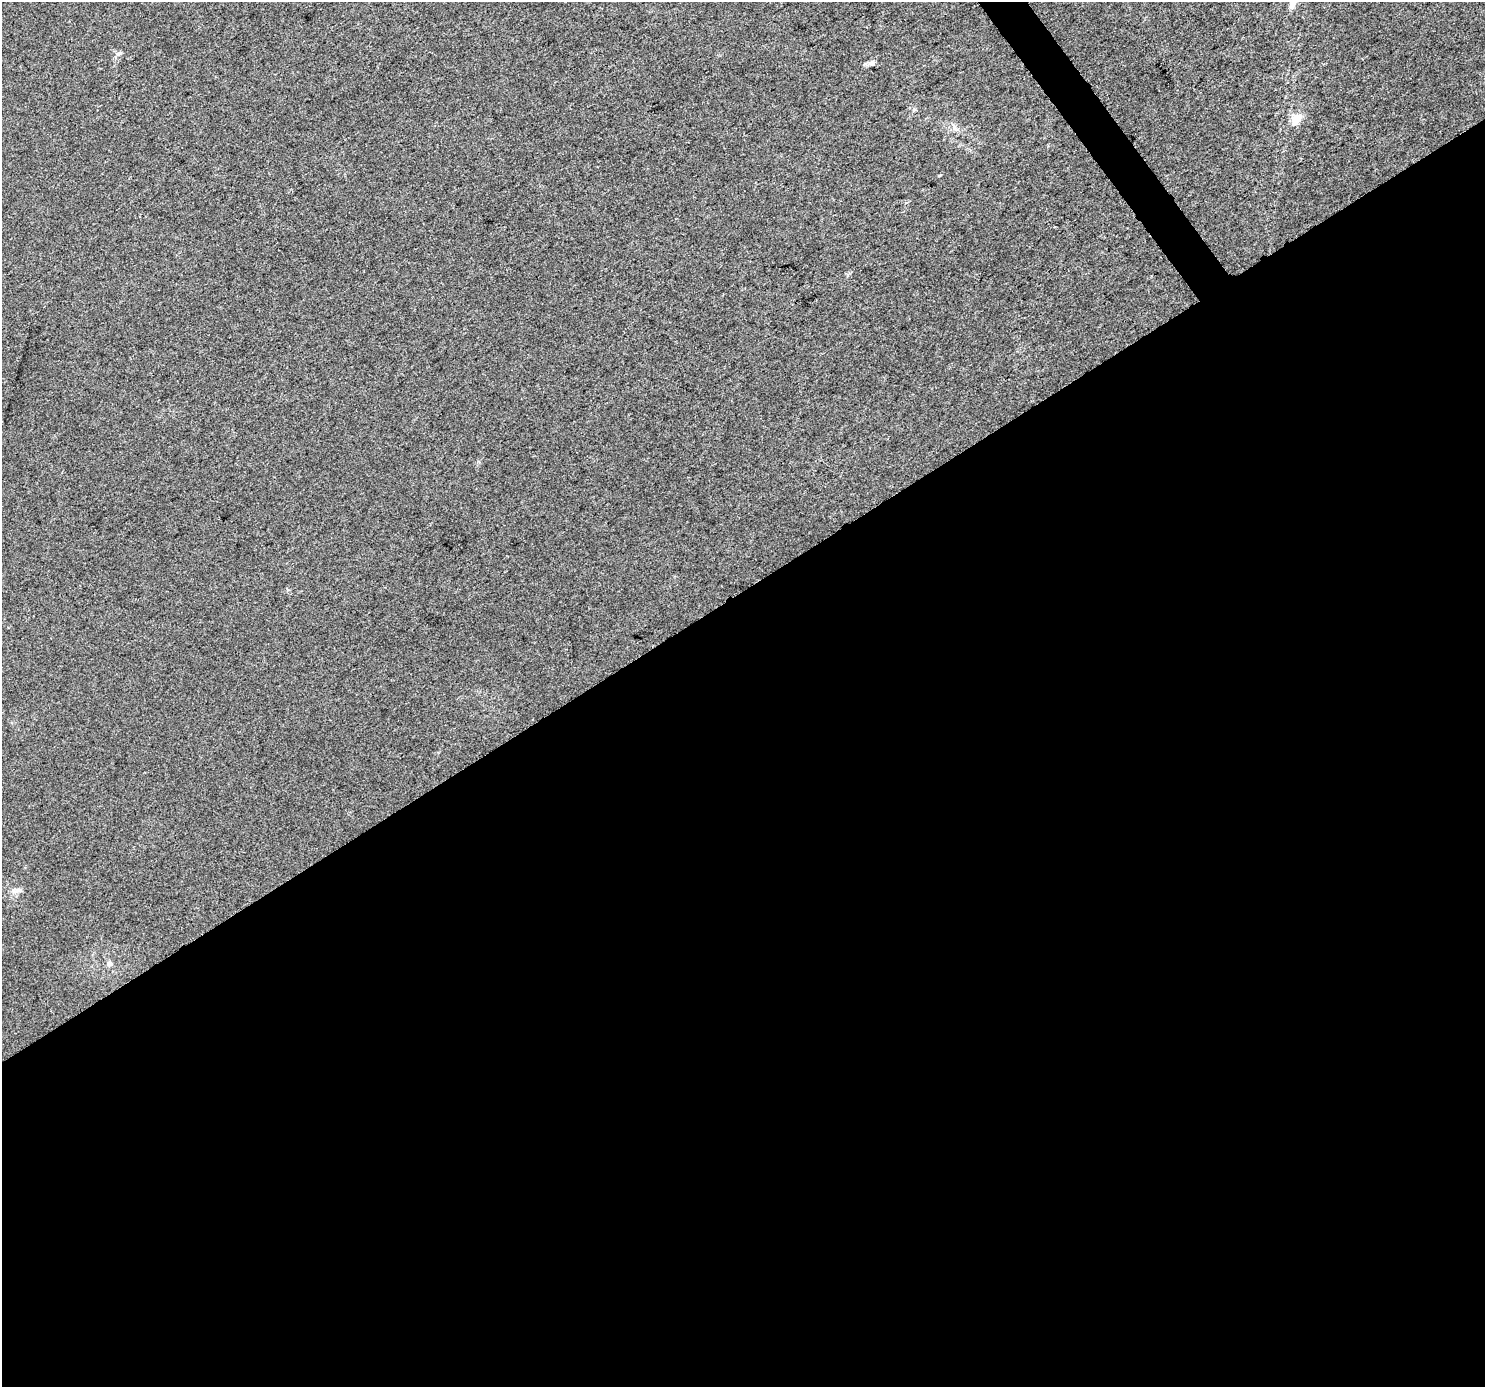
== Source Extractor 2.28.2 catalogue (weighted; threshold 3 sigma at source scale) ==
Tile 15 of 4 x 4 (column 3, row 4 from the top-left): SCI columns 2973-4455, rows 193-1577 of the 5940 x 5862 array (HDU 1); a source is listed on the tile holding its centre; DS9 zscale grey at full resolution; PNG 1487 x 1389 px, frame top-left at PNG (2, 2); no overlay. Shown black and unused: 58% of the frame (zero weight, under 3 of 5 exposures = <1% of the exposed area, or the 3 px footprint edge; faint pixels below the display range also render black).
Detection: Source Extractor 2.28.2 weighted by HDU 2 'WHT'; one run over the whole footprint, this tile lists its part. Background 0.0143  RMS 0.0045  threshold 0.0201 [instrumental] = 3 sigma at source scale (4.5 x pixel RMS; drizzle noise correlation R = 1.50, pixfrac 1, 0.0396/0.0396 arcsec/px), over >= 5 px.
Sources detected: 7; all 7 listed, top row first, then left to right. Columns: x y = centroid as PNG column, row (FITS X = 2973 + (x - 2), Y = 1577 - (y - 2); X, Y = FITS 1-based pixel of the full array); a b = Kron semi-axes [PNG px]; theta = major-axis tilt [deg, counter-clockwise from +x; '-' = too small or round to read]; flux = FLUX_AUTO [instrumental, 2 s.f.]
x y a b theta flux
1293 4 12 7 86 2.3
119 53 7 5 23 0.96
872 63 9 6 36 1.4
1296 120 17 12 52 4.9
939 175 6 3 19 0.4
17 890 13 7 7 2
110 963 7 6 - 1.7
Isophote crosses this tile's border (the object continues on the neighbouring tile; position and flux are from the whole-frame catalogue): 1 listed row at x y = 1293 4